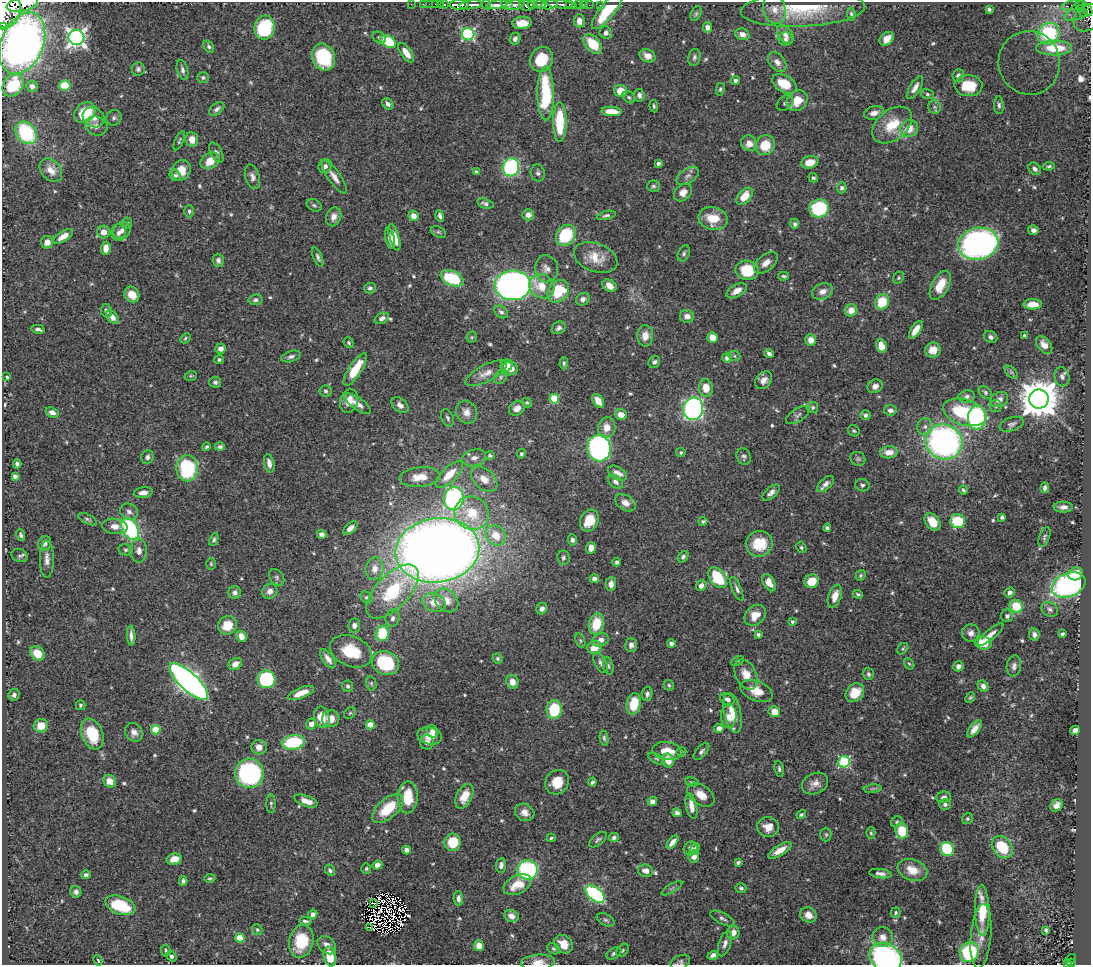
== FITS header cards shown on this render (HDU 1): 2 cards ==
NAXIS1  =                 1089
NAXIS2  =                  963

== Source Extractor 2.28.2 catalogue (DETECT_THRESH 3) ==
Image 1089 x 963 px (HDU 1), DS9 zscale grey, 1 PNG px = 1 image px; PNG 1093 x 967 px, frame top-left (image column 1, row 963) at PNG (2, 2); each listed source drawn as its Kron ellipse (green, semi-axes under 4 px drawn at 4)
Background 0.623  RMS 0.015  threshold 0.0453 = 3 sigma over >= 5 px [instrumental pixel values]
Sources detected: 614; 9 with non-positive FLUX_AUTO (blend fragments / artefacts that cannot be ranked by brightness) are neither listed nor drawn; of the other 605, the 500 brightest by FLUX_AUTO listed and drawn (105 fainter detections omitted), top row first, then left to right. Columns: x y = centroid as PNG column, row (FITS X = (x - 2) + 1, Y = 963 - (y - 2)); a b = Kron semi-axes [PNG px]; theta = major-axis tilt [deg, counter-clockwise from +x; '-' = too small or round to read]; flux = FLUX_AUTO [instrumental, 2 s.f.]
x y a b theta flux
22 4 16 7 12 1900
411 4 2 2 - 12
423 4 2 2 - 8.9
429 4 2 2 - 9.5
436 4 3 2 - 25
445 4 3 3 - 45
540 4 5 3 - 310
561 4 15 3 -7 270
569 4 3 3 - 110
579 4 3 3 - 37
583 4 2 2 - 8
440 5 3 2 - 26
459 5 9 4 -2 1000
471 5 11 3 7 980
486 5 5 3 - 76
497 5 10 4 10 770
507 5 6 3 -29 330
515 5 9 5 12 420
527 5 8 5 -10 1000
532 5 4 3 - 350
549 5 8 4 10 1100
589 5 2 2 - 10
600 5 2 2 - 10
1073 5 13 5 11 120
1079 5 4 3 - 57
1088 6 27 8 30 350
775 9 15 11 -73 10
803 9 62 17 3 63
989 9 4 3 - 2.2
1081 9 4 3 - 58
6 10 18 14 79 4800
1088 10 6 3 -65 110
607 11 22 7 51 46
1083 13 4 3 - 40
696 14 8 5 63 1.8
851 14 6 4 -82 2.2
1088 18 16 12 41 230
579 21 7 5 88 6.5
522 23 10 6 4 14
3 27 3 2 - 180
707 27 5 4 - 4.9
264 28 12 10 82 82
606 33 6 6 - 4.4
468 34 6 6 - 160
742 34 7 5 -20 6.8
785 34 10 6 -53 6
1048 34 11 10 - 54
379 37 7 5 -32 2.4
76 38 8 7 - 480
515 39 6 5 - 3.7
785 39 7 6 - 3.4
887 39 8 6 45 9.2
388 41 8 5 -34 44
22 43 32 21 68 690
593 44 11 7 -48 26
209 46 6 4 -56 2.2
1054 48 17 7 0 33
406 53 11 5 -54 12
647 56 8 6 -27 8
323 57 14 11 -67 65
694 57 8 6 78 2.7
541 59 13 11 58 30
777 62 11 7 -50 6.6
1029 63 32 31 - 100
138 69 6 6 - 2.8
182 70 10 5 -73 3.5
958 76 6 6 - 3.8
203 78 6 5 - 2.3
735 80 4 4 - 2.8
784 84 13 8 -31 24
13 85 12 9 54 33
32 86 6 5 - 3.9
65 86 5 5 - 26
968 86 14 10 -2 28
915 88 13 5 59 7
720 89 6 4 78 1.8
621 91 6 6 - 19
546 93 27 8 -89 81
927 94 6 5 - 2.1
639 95 6 5 - 3.6
629 97 7 5 -43 2
797 101 11 9 41 19
785 103 9 6 38 3
388 104 6 5 - 3.9
999 105 9 5 -88 2.8
654 106 6 3 -84 1.7
934 107 6 6 - 2.8
217 109 9 5 38 3.6
612 111 10 4 -4 14
85 112 12 9 46 43
874 113 10 6 14 6.5
93 117 11 9 -35 9.9
114 118 8 7 - 3.1
560 122 20 6 -90 54
892 125 22 15 39 29
96 126 11 9 -24 6.8
909 129 9 8 - 14
26 133 12 9 -51 72
192 139 7 6 - 8.9
179 141 10 3 66 1.7
749 143 8 7 - 10
765 145 10 9 - 23
216 153 11 5 -61 3.4
210 161 10 7 34 16
810 162 9 6 14 14
658 163 4 3 - 3
325 166 7 6 - 4.1
1049 166 6 3 8 1.8
511 167 9 8 - 140
1035 169 7 5 -48 3.9
51 170 13 9 -50 10
181 170 10 9 - 15
476 172 3 3 - 1.7
538 173 8 7 - 3.2
175 175 6 5 - 2.1
688 176 12 7 34 4.7
252 177 12 7 -73 4.6
334 177 20 6 -54 8
813 178 5 4 - 1.8
653 186 6 5 - 2.2
842 188 5 5 - 2.6
683 193 10 7 42 8.8
745 196 10 6 48 18
485 204 8 5 -15 3.1
314 205 8 5 -30 2.3
819 208 9 9 - 74
189 211 6 5 - 2.3
528 215 6 5 - 6.3
606 215 9 4 14 2.5
413 216 5 5 - 8.7
440 216 6 4 -76 3.2
334 217 10 7 69 6.1
713 218 15 11 -12 23
127 223 5 5 - 1.6
795 224 5 4 - 2.6
122 230 9 8 - 5.3
1033 230 5 5 - 4.5
103 232 6 6 - 9
438 232 8 5 -25 2
119 233 8 7 - 4
566 235 11 9 53 55
63 236 11 5 31 9.1
390 238 11 4 -78 7.2
394 238 13 5 -74 11
47 242 6 6 - 6.5
978 244 20 16 10 400
106 248 6 5 - 9.7
684 253 8 5 67 2.3
318 257 10 4 -67 2.8
596 257 23 14 -21 19
218 260 6 5 - 2.9
766 263 14 8 40 7.8
546 269 13 11 -81 8.4
747 270 11 9 -9 42
784 276 5 3 - 1.6
452 278 12 7 -24 58
899 278 6 5 - 1.6
513 285 18 15 1 540
940 285 16 8 62 20
542 286 13 11 -34 18
609 286 7 5 -30 8.1
370 288 6 5 - 2.5
558 291 12 9 46 46
737 291 11 6 30 9.6
823 291 11 8 21 6.9
132 294 8 7 - 14
583 299 7 6 - 4.2
256 300 7 5 15 3
882 302 8 7 - 29
1033 304 9 5 0 10
851 310 6 6 - 9.6
106 311 6 5 - 4.3
501 312 7 5 -37 3.1
687 316 7 6 - 6.7
112 317 7 5 -49 7.1
382 318 7 5 28 3.8
559 328 7 6 - 3.4
38 329 7 3 -13 3
916 330 10 5 57 11
1024 335 3 3 - 1.7
645 336 10 8 89 10
472 337 5 5 - 1.5
712 337 5 5 - 14
991 337 7 5 -34 3
185 338 6 4 43 1.5
811 340 6 5 - 9.1
349 343 5 4 - 1.6
1044 345 10 6 -51 9
881 346 7 5 -74 14
221 349 5 5 - 5.5
933 350 8 7 - 13
769 353 5 4 - 3.5
291 356 10 5 17 3.5
734 356 6 5 - 1.6
727 358 5 4 - 5.2
219 360 5 4 - 1.9
654 362 6 5 - 3
564 363 6 4 89 1.8
506 365 6 5 - 6.1
510 369 8 6 1 12
355 370 19 6 57 29
1011 372 8 4 -45 2.2
486 373 23 8 27 10
191 376 6 5 - 1.6
7 377 4 4 - 2.1
501 377 7 5 51 2.2
1062 377 10 7 -81 4.2
764 380 10 7 48 6.3
215 382 6 5 - 2.7
875 386 8 6 28 6.1
706 388 9 7 -84 16
325 391 6 5 - 2.2
985 392 7 5 -42 2.8
967 396 8 6 10 4
554 399 5 5 - 45
1039 399 9 9 - 3300
999 400 9 7 25 7
349 401 12 9 73 12
598 401 8 5 -52 10
527 402 5 4 - 1.5
357 404 15 6 -35 7.7
400 405 9 6 -41 5.6
996 406 6 6 - 1.8
813 407 5 5 - 1.9
517 408 9 6 35 8
693 409 11 10 - 290
890 410 6 5 - 4.1
52 412 7 5 -21 5.7
466 412 12 10 -61 8
965 412 22 13 -17 74
621 414 6 5 - 9.5
798 415 13 6 33 3.8
865 415 5 5 - 2.9
448 418 9 6 -65 2.6
977 418 12 9 85 130
1012 424 12 6 20 3.8
925 427 8 7 - 5
607 428 10 8 80 10
854 431 6 5 - 1.8
944 442 18 17 - 320
206 447 4 4 - 1.8
220 447 5 4 - 2.3
599 448 13 11 -81 260
889 452 9 6 5 11
681 453 4 4 - 2
521 454 5 4 - 1.9
490 455 5 4 - 2.2
147 457 7 6 - 3.3
744 457 8 7 - 3
474 458 12 8 14 6.4
858 459 7 6 - 2.5
269 463 9 5 -78 6
17 464 4 4 - 2.6
187 468 13 10 -88 87
617 473 10 6 -31 8.2
449 474 17 7 44 18
15 476 4 4 - 3.8
420 477 20 10 5 14
484 479 15 10 -41 12
615 482 8 5 -42 4.3
825 484 10 5 43 5.4
862 485 7 6 - 2.4
1045 488 5 4 - 3.4
963 490 4 3 - 1.8
143 493 9 5 6 5.9
771 493 10 5 41 4.5
454 498 11 9 81 170
625 503 11 7 -33 7.3
1063 507 10 5 0 5.2
129 512 9 7 -27 4.7
472 513 17 16 - 34
1002 517 4 3 - 2.1
87 519 10 4 -25 2.2
589 520 11 8 64 18
703 521 4 3 - 1.7
958 521 7 7 - 43
932 522 9 7 -51 16
115 526 12 7 -8 7.8
350 528 8 5 39 5.6
827 528 4 4 - 2.8
130 529 12 7 -60 120
322 534 5 4 - 4.6
21 535 6 4 -71 2.3
496 535 11 9 -46 18
1044 537 10 5 69 2.1
214 539 7 4 68 2
572 540 5 4 - 3.2
45 543 7 6 - 4.9
759 544 13 12 - 32
801 547 6 5 - 1.8
591 548 6 5 - 8.1
126 550 7 5 -13 2.2
437 550 42 32 8 1700
139 551 12 8 -89 6.9
19 556 8 6 -20 2.4
683 557 6 4 51 2.4
563 558 7 6 - 2.4
47 559 18 7 90 6.6
617 562 4 3 - 2.5
211 564 6 5 - 1.6
375 569 11 9 84 9.6
1076 574 7 6 - 22
860 575 6 4 54 1.8
277 577 9 6 -53 2.8
718 578 12 7 -54 48
594 579 5 4 - 4
812 581 7 6 - 20
769 583 9 5 -60 9.7
611 584 7 5 87 6.7
1069 585 17 12 21 210
701 586 6 5 - 4.9
737 589 13 4 -67 3.4
270 591 8 7 - 6.4
392 591 33 16 46 61
1010 592 5 4 - 3.5
235 593 6 6 - 4.1
858 594 5 3 - 1.8
835 596 12 6 71 11
367 598 6 5 - 2.5
446 600 13 10 -44 12
434 603 12 9 -19 13
1016 606 7 6 - 28
542 609 6 5 - 4.1
1050 609 9 7 -29 3.4
755 615 12 9 43 14
1007 616 6 6 - 2.7
393 618 9 7 74 3.6
792 621 4 4 - 2.3
596 624 10 7 75 28
227 625 10 9 - 21
354 625 7 6 - 4
382 633 8 6 80 38
971 633 8 8 - 5.8
1062 634 3 3 - 1.8
758 635 4 3 - 2
990 635 17 5 40 7.7
1034 635 6 5 - 4.3
131 636 10 3 -86 4.2
241 636 6 5 - 9.7
600 640 8 6 27 6.4
580 641 7 4 -71 1.6
671 643 4 4 - 3.1
983 643 8 6 -17 21
631 645 7 6 - 4.1
595 647 7 6 - 15
903 649 6 4 48 1.5
351 651 22 15 -23 32
37 653 8 6 -44 17
497 658 5 5 - 1.9
328 659 11 5 -56 6.7
737 661 7 4 27 1.5
385 663 14 11 -20 78
601 663 11 5 -62 4.1
235 664 7 5 34 7
909 664 6 4 -52 1.6
608 666 9 5 -77 2.3
958 666 5 5 - 4.4
1014 666 10 7 82 4.2
746 674 16 10 -64 14
868 674 6 5 - 2.5
266 679 9 9 - 90
189 681 25 9 -43 650
512 682 7 6 - 8.5
371 683 7 5 -76 1.9
669 685 5 5 - 1.7
348 686 6 5 - 2.2
983 686 6 5 - 4.5
756 691 17 10 -22 15
301 693 14 5 22 13
855 693 10 8 43 18
647 694 7 5 82 2.8
14 695 6 5 - 3.4
970 697 5 4 - 1.5
727 699 7 5 -28 3.9
634 704 11 7 79 25
80 705 5 5 - 1.7
554 710 9 7 84 43
774 712 6 5 - 13
350 713 6 5 - 1.6
733 713 20 8 -77 18
729 716 12 7 85 7.7
322 717 11 7 -77 20
331 719 8 8 - 11
311 724 5 5 - 6.4
370 725 4 4 - 20
41 726 7 6 - 13
719 728 5 4 - 5.8
975 729 10 5 52 7.6
155 730 5 4 - 33
1075 730 5 4 - 5
432 731 6 5 - 6.1
134 732 10 8 -53 5.8
92 734 16 10 -67 41
430 736 12 8 -13 12
604 738 7 4 -79 1.9
293 742 11 7 8 68
427 742 7 6 - 4.4
259 747 7 7 - 8.6
667 751 15 8 -9 16
701 751 10 5 48 3.1
681 752 5 4 - 1.5
657 759 9 5 -27 2.1
668 760 7 5 -76 13
844 762 6 5 - 100
779 769 8 4 -82 2.5
249 773 15 14 - 170
110 781 7 6 - 11
557 782 12 11 - 18
592 782 4 3 - 2.2
692 782 7 4 -13 1.5
815 784 13 10 24 7.9
873 789 9 3 6 2.1
701 795 15 9 -36 11
464 796 13 7 62 17
408 797 16 10 87 31
944 797 7 5 9 4.3
306 801 12 5 -20 9.1
652 801 5 4 - 4.8
271 804 9 4 -89 2.1
945 804 5 5 - 3
1057 805 7 5 41 6.4
691 806 13 5 -78 9.4
388 809 19 9 41 34
525 812 10 8 -27 7.3
677 813 5 4 - 3.1
801 815 5 4 - 1.8
967 819 6 5 - 1.7
897 822 6 5 - 1.7
768 827 11 10 - 12
902 831 7 6 - 35
871 833 6 4 -88 1.7
826 835 7 5 -89 1.9
614 837 5 4 - 2.7
551 838 5 3 - 1.6
598 840 10 5 39 2.6
453 842 8 8 - 32
672 842 8 4 51 6.5
1002 847 12 9 -53 38
691 849 7 7 - 6.2
695 849 6 4 58 2.3
947 849 7 6 - 58
406 850 4 4 - 5.3
780 850 13 5 31 11
694 857 6 5 - 7.4
174 859 7 5 11 9.7
738 863 4 3 - 1.9
377 865 5 4 - 6.4
501 865 7 5 84 3.7
366 868 5 4 - 1.6
330 870 6 4 -60 2.3
528 870 10 9 - 150
912 870 15 10 -19 17
645 871 7 6 - 6.5
880 874 11 4 -7 4.7
86 875 5 4 - 2.3
210 878 5 4 - 1.5
183 881 4 4 - 2.6
517 885 15 9 26 20
672 888 12 3 31 1.9
741 888 5 5 - 2.4
76 892 6 5 - 3.4
595 894 11 6 -38 130
458 899 7 4 -86 4.2
373 903 2 2 - 1.7
120 905 15 9 -20 51
982 910 25 7 -89 35
895 913 5 4 - 1.7
313 914 5 4 - 4.1
808 915 8 7 - 7.2
511 916 7 6 - 6.7
722 918 13 5 -28 3.1
606 920 9 5 -28 2.5
305 921 6 3 -6 2.3
370 927 2 2 - 3.8
257 930 6 5 - 1.8
1046 930 4 4 - 2.6
733 933 7 6 - 9.7
981 936 32 10 85 15
883 937 10 10 - 8.9
240 938 5 4 - 30
301 941 16 12 75 41
564 944 10 8 -44 14
725 944 13 6 71 5.3
327 945 10 7 -43 7.5
479 946 5 5 - 9.1
554 949 7 5 -31 1.8
166 950 6 4 -84 1.8
622 950 7 5 50 2.3
969 952 10 9 - 89
614 953 8 5 33 2.8
713 955 5 4 - 4
171 956 5 4 - 2.4
330 957 10 6 -77 25
885 957 17 13 -29 260
1071 958 5 3 - 19
98 960 5 4 - 2.3
538 962 17 7 4 9.1
680 962 10 7 22 2.9
1067 963 4 3 - 55
1071 963 4 3 - 54
At the frame edge (FLAGS 8, measured only in part): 11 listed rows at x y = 22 4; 1088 6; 6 10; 1088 18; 3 27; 1029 63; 969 952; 885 957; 538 962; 680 962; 1067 963
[105 fainter detections neither listed nor drawn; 9 non-positive-flux detections neither listed nor drawn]